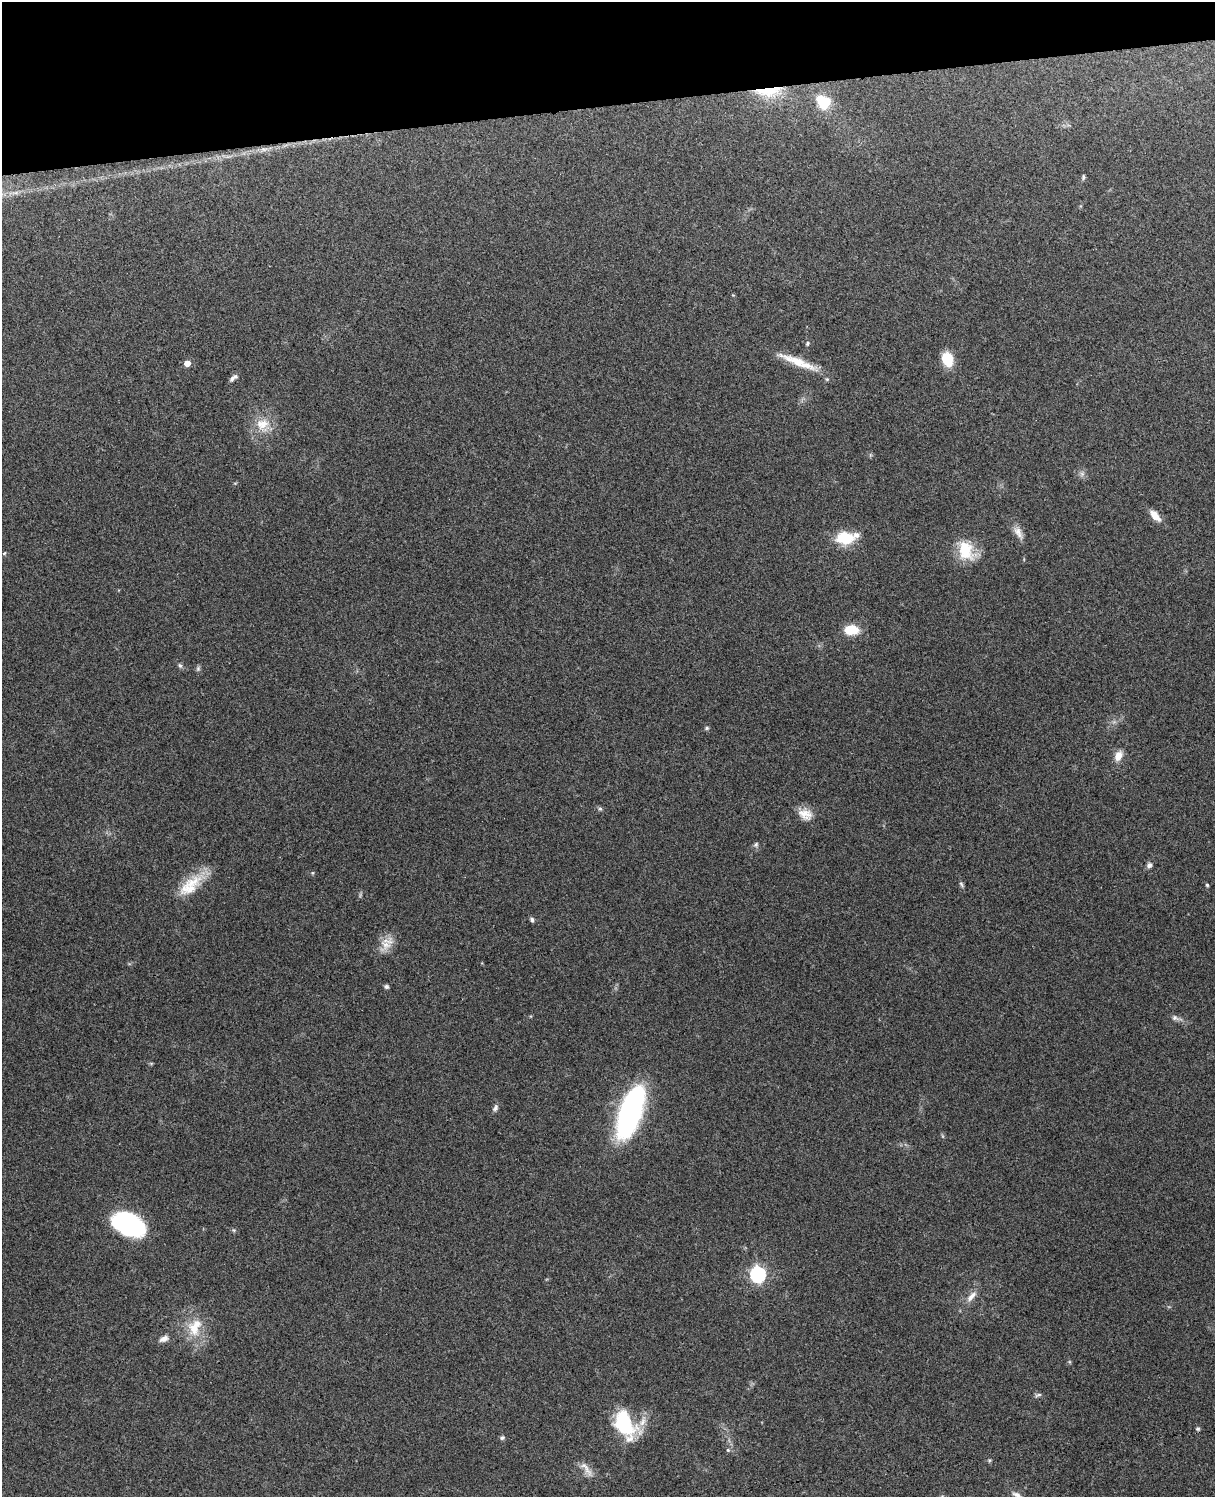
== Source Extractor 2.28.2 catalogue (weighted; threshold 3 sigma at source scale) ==
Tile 3 of 4 x 3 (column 3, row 1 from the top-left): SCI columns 2543-3755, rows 3156-4650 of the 5087 x 4928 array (HDU 1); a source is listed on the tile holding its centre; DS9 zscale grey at full resolution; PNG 1217 x 1499 px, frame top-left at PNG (2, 2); no overlay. Shown black and unused: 7% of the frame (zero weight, under 3 of 4 exposures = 6% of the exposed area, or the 3 px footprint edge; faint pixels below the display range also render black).
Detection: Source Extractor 2.28.2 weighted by HDU 2 'WHT'; one run over the whole footprint, this tile lists its part. Background 0.281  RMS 0.0092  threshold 0.0415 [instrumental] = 3 sigma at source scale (4.5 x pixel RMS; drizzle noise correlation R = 1.50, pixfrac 1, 0.05/0.05 arcsec/px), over >= 5 px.
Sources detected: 53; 2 inside a brighter object's white glare — not listed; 1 inside a brighter listed object's ellipse — not listed separately; the other 50 listed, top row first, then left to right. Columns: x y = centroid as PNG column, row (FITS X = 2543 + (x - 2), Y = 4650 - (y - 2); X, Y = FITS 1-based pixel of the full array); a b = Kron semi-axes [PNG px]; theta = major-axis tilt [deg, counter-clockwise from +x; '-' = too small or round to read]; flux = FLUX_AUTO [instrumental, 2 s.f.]
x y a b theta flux
769 92 40 13 3 33
824 102 15 13 36 28
264 149 11 6 1 3.9
1083 177 7 4 77 1.6
16 193 7 5 1 2.4
808 343 6 5 - 1.7
947 359 15 11 -73 21
798 362 56 9 -22 24
187 363 5 5 - 8.6
233 378 10 5 37 3.3
263 425 21 19 -43 20
870 455 6 4 72 1.2
1082 474 7 6 - 2.8
1155 516 15 7 -47 10
1018 532 20 9 -57 7.4
845 538 18 10 7 39
966 550 27 19 -58 29
4 553 5 4 - 0.99
851 630 15 10 -1 21
180 666 8 5 -62 1.9
198 669 8 5 64 1.9
707 728 6 5 - 1.5
1118 756 12 8 65 9.4
600 809 6 5 - 1.5
805 814 19 14 -25 12
756 845 7 6 - 2.1
1149 865 7 6 - 3
312 873 5 3 - 0.9
961 884 8 5 -68 1.8
191 885 41 17 42 30
1207 885 4 4 - 1.4
532 920 5 5 - 2.5
386 945 21 14 55 13
386 987 6 5 - 2.1
1176 1018 17 6 -17 4.4
495 1108 10 6 73 2.9
629 1115 46 19 69 220
128 1224 31 18 -24 120
234 1230 6 5 - 1.3
758 1274 7 6 - 230
971 1296 20 8 49 7.6
195 1327 27 18 69 26
164 1339 12 7 22 4.8
1038 1395 10 4 17 1.9
625 1424 28 18 -59 67
1198 1429 6 6 - 1.7
502 1438 7 5 13 1.8
728 1450 5 5 - 1.6
586 1469 29 7 -54 8
1016 1494 13 6 -23 4.1
Overlapping masked pixels (flux is a lower limit): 1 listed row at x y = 769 92
Isophote crosses this tile's border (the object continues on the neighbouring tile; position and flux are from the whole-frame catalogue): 1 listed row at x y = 1016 1494